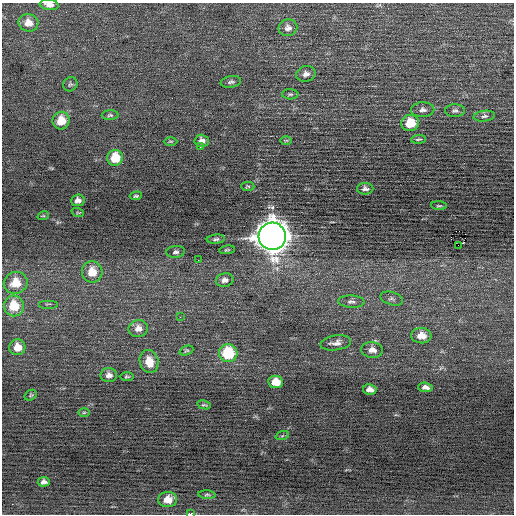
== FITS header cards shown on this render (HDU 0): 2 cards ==
NAXIS1  =                  512 / Axis length
NAXIS2  =                  512 / Axis length

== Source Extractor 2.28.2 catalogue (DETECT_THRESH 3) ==
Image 512 x 512 px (HDU 0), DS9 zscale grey, 1 PNG px = 1 image px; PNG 516 x 516 px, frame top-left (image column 1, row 512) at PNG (2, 3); each listed source drawn as its Kron ellipse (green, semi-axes under 4 px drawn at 4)
Background -0.0153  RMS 0.67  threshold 2.01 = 3 sigma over >= 5 px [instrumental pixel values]
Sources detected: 61; all 61 listed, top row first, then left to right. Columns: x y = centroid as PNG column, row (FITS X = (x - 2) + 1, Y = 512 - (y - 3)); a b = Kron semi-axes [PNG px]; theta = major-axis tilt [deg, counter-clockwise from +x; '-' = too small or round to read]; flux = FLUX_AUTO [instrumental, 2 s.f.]
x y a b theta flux
49 5 9 5 -7 250
28 23 10 8 -13 470
288 28 9 8 - 220
306 74 9 8 - 220
231 82 10 5 9 120
70 84 7 6 - 93
290 94 8 5 -3 78
423 110 11 7 2 200
455 111 10 6 1 130
110 115 8 5 1 89
484 116 11 5 7 130
61 121 9 8 - 780
410 123 9 8 - 1100
418 139 7 3 6 63
286 140 6 3 1 47
171 141 7 3 0 51
202 141 7 6 - 200
200 147 3 2 - 41
115 158 8 8 - 1100
248 186 6 4 -2 62
365 189 8 5 -1 140
136 196 6 3 8 66
78 200 7 6 - 200
439 206 8 3 -4 58
78 213 6 3 -18 49
43 216 6 3 17 43
272 236 14 13 - 66000
216 239 9 4 5 100
458 245 2 2 - 250
227 250 8 3 8 58
176 252 9 6 6 120
198 260 3 2 - 69
92 272 11 10 - 780
225 280 9 6 11 200
16 283 12 11 - 840
392 299 11 6 -17 140
351 302 13 6 -3 200
48 304 10 2 0 49
14 306 10 10 - 1200
180 317 3 2 - 59
138 328 10 8 12 320
421 336 10 7 -5 520
336 343 15 7 9 250
17 347 8 8 - 540
372 350 11 7 -6 300
186 351 7 4 21 68
228 353 9 9 - 2200
149 361 12 9 -73 650
109 375 8 7 - 230
127 377 7 4 0 73
276 382 7 6 - 700
425 387 7 4 -5 170
370 390 7 5 -13 240
31 395 6 5 - 56
204 405 7 3 -13 54
84 412 6 4 1 54
282 436 7 4 19 67
44 482 6 4 6 150
207 495 8 3 -4 68
168 500 9 7 3 510
190 514 4 2 - 820
At the frame edge (FLAGS 8, measured only in part): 2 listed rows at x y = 49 5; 190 514